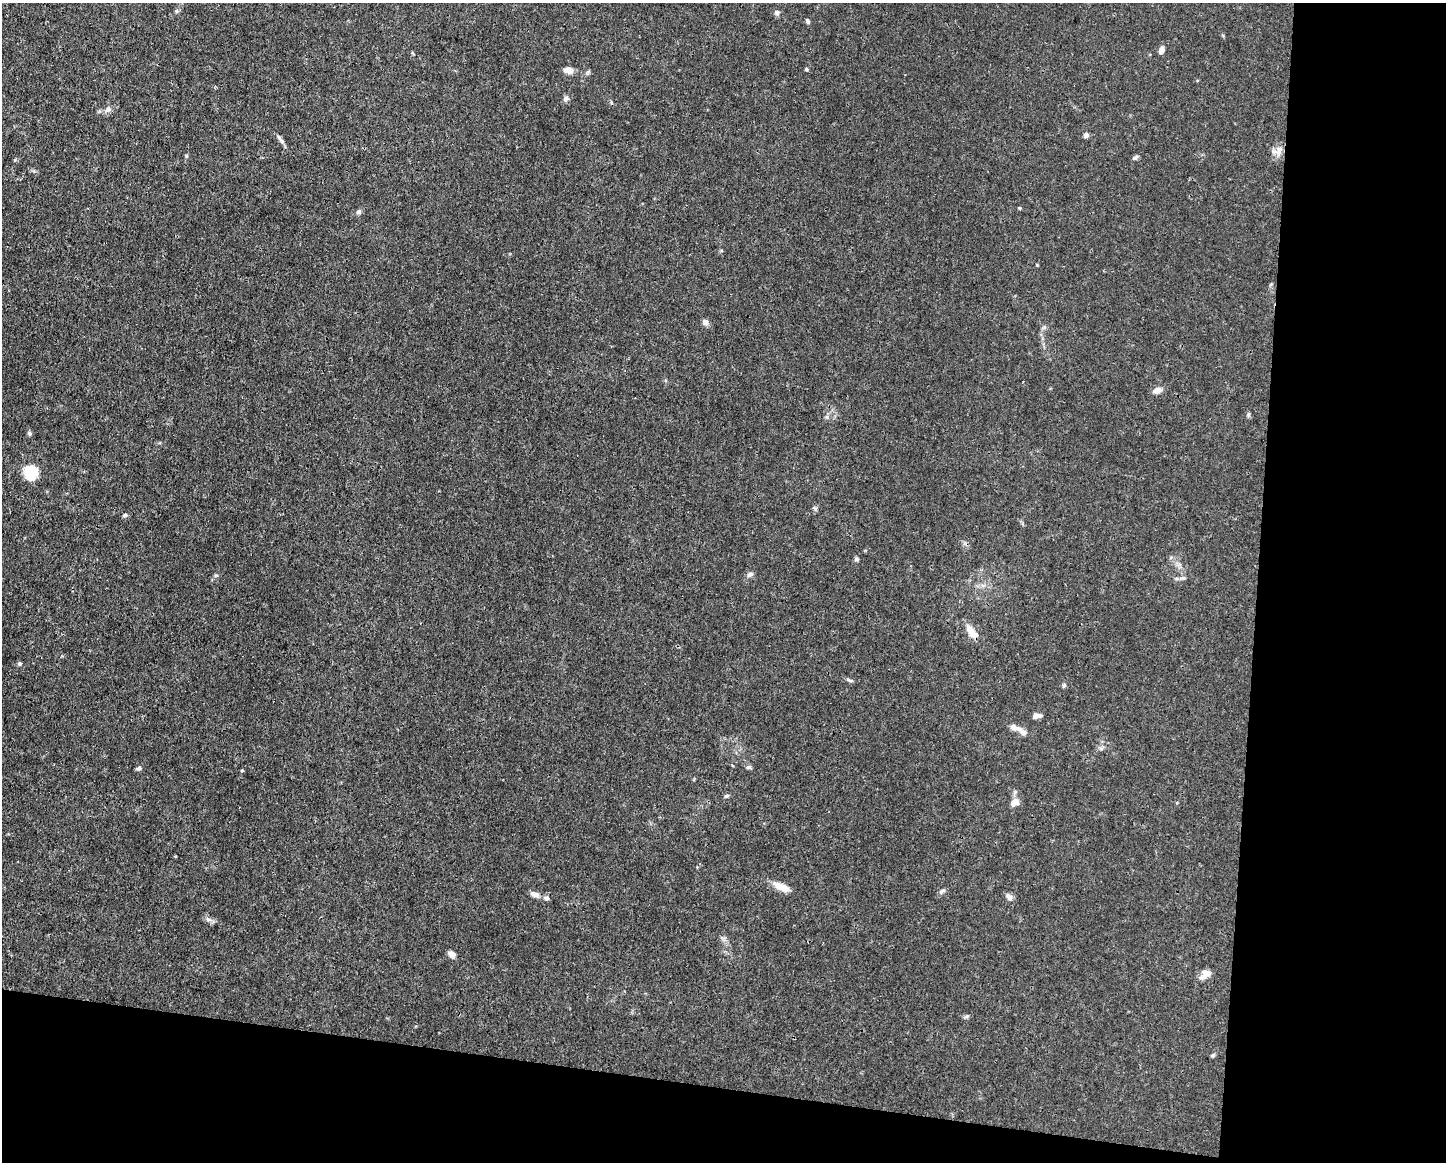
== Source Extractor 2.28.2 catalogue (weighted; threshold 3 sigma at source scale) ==
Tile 12 of 3 x 4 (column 3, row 4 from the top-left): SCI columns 2999-4442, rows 1-1160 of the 4666 x 4638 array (HDU 1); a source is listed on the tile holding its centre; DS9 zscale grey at full resolution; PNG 1448 x 1164 px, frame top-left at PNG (2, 3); no overlay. Shown black and unused: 20% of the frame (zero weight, under 3 of 4 exposures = <1% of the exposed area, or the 3 px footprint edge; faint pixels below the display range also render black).
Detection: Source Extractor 2.28.2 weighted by HDU 2 'WHT'; one run over the whole footprint, this tile lists its part. Background 0.0165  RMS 0.0025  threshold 0.0113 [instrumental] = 3 sigma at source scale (4.5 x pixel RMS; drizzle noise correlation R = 1.50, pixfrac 1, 0.05/0.05 arcsec/px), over >= 5 px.
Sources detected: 49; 3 inside a brighter listed object's ellipse — not listed separately; the other 46 listed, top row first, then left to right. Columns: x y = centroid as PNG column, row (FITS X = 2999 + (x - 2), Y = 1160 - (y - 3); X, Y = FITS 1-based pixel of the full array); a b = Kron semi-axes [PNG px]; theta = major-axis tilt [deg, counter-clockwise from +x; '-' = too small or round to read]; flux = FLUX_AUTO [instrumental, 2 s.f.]
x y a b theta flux
176 11 6 4 90 0.39
777 12 7 6 - 0.68
808 21 6 4 -58 0.46
1161 50 7 5 67 1.5
806 69 4 4 - 0.39
569 70 11 8 -17 1.6
566 99 8 7 - 0.83
108 110 11 5 41 0.85
1086 135 5 5 - 0.9
282 141 11 5 -43 0.79
1279 151 17 8 69 2.1
186 156 5 4 - 0.3
1136 157 8 4 28 0.49
1019 208 4 4 - 0.23
359 212 7 6 - 0.63
705 322 7 7 - 0.95
1157 390 11 7 18 1.4
1248 414 6 5 - 0.4
827 417 6 5 - 0.46
29 433 6 5 - 0.48
31 473 19 17 83 5.2
125 515 6 5 - 0.46
856 559 5 5 - 0.5
750 574 8 6 25 0.79
970 630 16 9 -63 2.2
19 664 5 5 - 0.47
849 680 10 4 -24 0.46
1064 686 6 5 - 0.39
1039 716 9 6 5 0.84
1014 727 15 7 -19 1.5
1101 749 7 4 0 0.5
749 767 7 5 12 0.49
139 768 7 5 19 0.53
242 770 4 3 - 0.24
726 796 6 4 17 0.43
1015 802 11 8 36 1.6
782 887 20 7 -24 3.3
942 891 9 5 15 0.55
535 894 11 7 -18 1.3
1009 896 10 7 -50 1
546 898 7 6 - 0.65
208 919 8 6 -68 0.74
451 954 8 6 -38 1.3
1205 974 16 9 34 1.8
967 1016 7 4 31 0.41
1213 1055 6 5 - 0.4